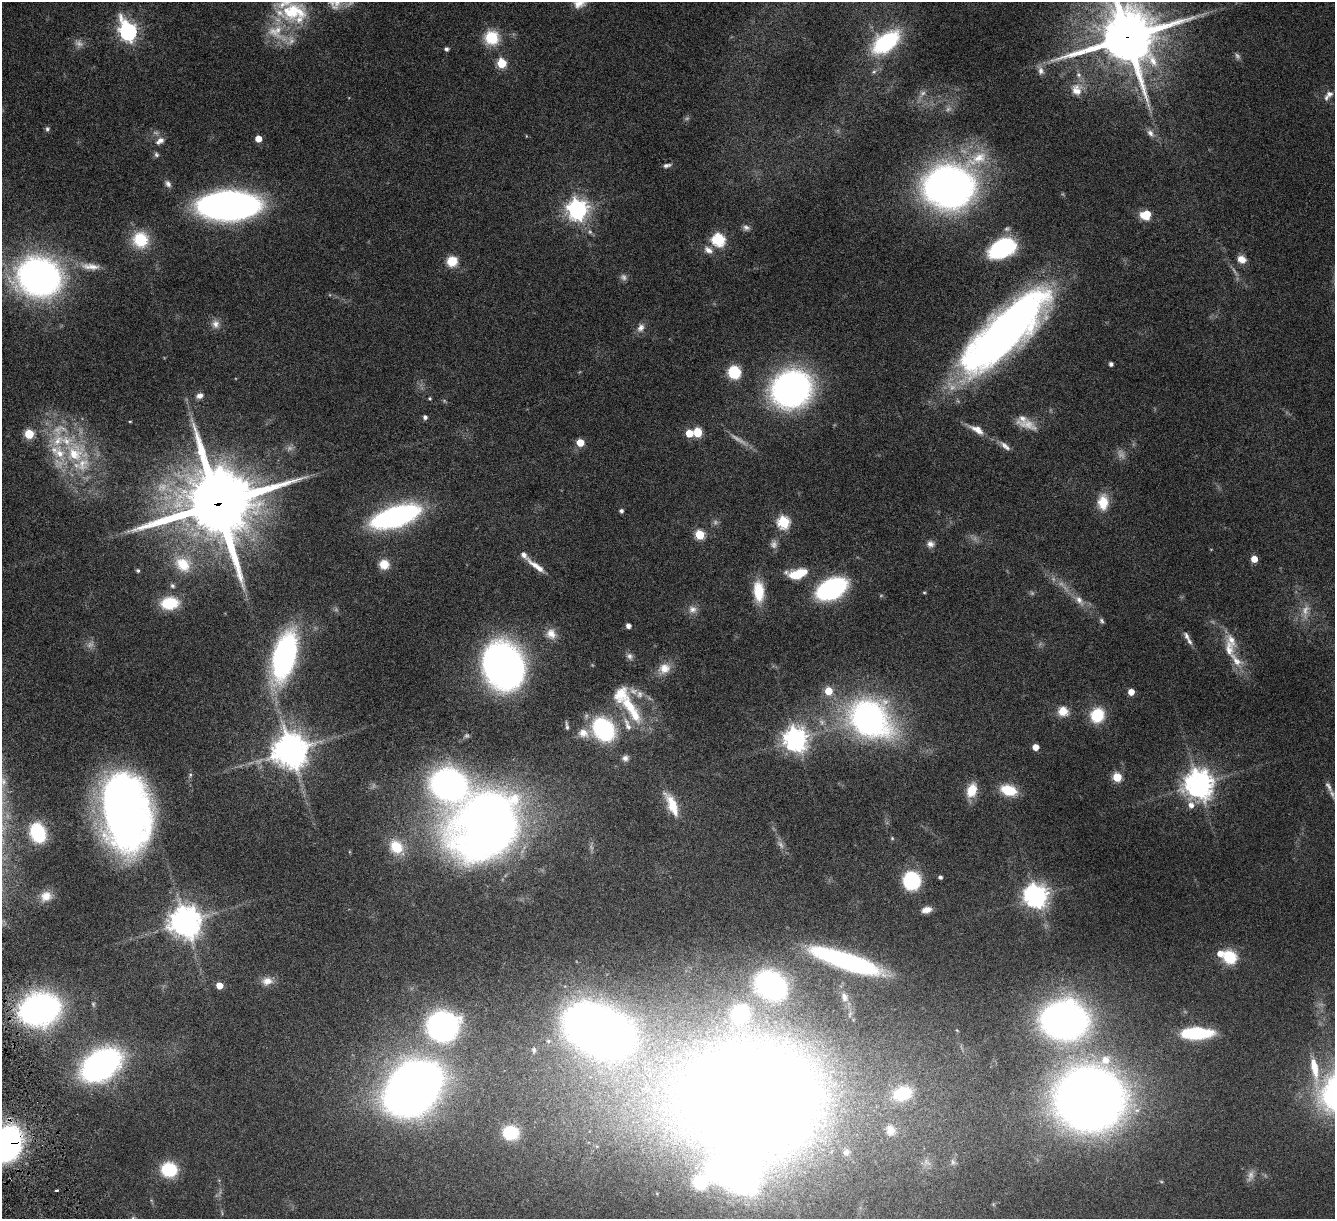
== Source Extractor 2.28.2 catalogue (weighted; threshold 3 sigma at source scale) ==
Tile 7 of 4 x 4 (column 3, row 2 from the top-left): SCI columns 2689-4021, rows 2596-3812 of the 5378 x 5312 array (HDU 1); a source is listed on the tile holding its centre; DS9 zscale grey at full resolution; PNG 1337 x 1221 px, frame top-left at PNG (2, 2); no overlay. Shown black and unused: <1% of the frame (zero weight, under 4 of 8 exposures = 1% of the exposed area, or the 3 px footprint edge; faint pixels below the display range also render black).
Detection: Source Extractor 2.28.2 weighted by HDU 2 'WHT'; one run over the whole footprint, this tile lists its part. Background 0.0526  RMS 0.0039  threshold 0.0158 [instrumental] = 3 sigma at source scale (4.09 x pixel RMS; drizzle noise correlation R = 1.36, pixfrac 0.8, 0.05/0.05 arcsec/px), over >= 5 px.
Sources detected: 196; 32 too faint to see at this stretch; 5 inside a brighter object's white glare — not listed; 20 inside a brighter listed object's ellipse — not listed separately; the other 139 listed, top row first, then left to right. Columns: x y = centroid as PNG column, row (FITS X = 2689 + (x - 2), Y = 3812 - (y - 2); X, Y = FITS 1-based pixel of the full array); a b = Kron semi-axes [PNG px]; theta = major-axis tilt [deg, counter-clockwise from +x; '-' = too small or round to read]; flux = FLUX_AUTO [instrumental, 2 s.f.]
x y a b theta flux
578 4 15 12 7 3.9
294 12 40 29 -12 24
128 31 9 7 -65 150
1127 37 20 20 - 2000
492 38 17 16 - 11
886 42 29 16 37 36
446 49 4 4 - 1.1
502 63 5 5 - 20
1041 71 12 8 -75 1.9
874 72 7 5 41 0.79
1077 90 16 15 - 4.7
1329 94 9 7 19 1.8
47 129 7 6 - 0.79
1150 133 13 8 -51 2
258 139 5 5 - 6
160 141 12 8 35 2.2
156 154 7 6 - 0.84
667 165 10 5 11 1.3
168 184 10 7 -54 1.4
949 186 31 26 10 320
228 206 38 18 3 260
577 209 8 7 - 230
1146 214 8 7 - 11
746 228 10 8 -25 1.5
140 240 18 18 - 14
719 240 6 6 - 47
1002 248 24 15 26 41
708 250 13 8 -34 2.5
1241 259 9 8 - 3.6
452 261 11 11 - 6.6
90 266 29 9 -6 5.4
39 277 31 27 -13 190
215 324 12 11 - 2.7
641 328 12 9 65 2.3
1004 332 96 30 44 250
1111 364 4 4 - 1.4
734 372 10 10 - 15
791 389 24 22 30 190
200 396 9 6 18 2
430 398 4 4 - 0.45
425 417 6 5 - 0.95
130 421 4 3 - 0.31
1027 424 28 10 -16 5
977 430 21 9 -29 3.9
698 432 6 5 - 15
689 433 5 5 - 8.8
29 434 5 5 - 19
580 442 5 5 - 9.2
1005 446 17 6 -40 2.1
75 452 48 37 -53 36
1103 502 20 13 88 7.8
218 504 26 25 - 3200
621 511 4 4 - 1.1
396 516 30 12 18 130
783 522 6 6 - 42
700 534 5 5 - 20
930 544 10 9 - 1.9
1254 559 5 5 - 6.5
183 564 22 17 -34 10
384 564 11 11 - 5.3
535 565 20 8 -31 3.4
138 570 4 4 - 0.75
797 574 21 10 12 12
172 586 7 6 - 0.78
832 589 20 12 26 90
759 591 22 11 -85 12
924 592 5 3 - 0.4
1079 600 18 9 -52 3.5
170 603 17 11 5 15
692 609 12 11 - 2.5
1101 621 7 5 -61 0.77
628 626 4 4 - 2
551 634 14 13 - 3.9
1190 642 12 6 -65 1.5
1229 649 28 13 -80 6.7
284 656 32 14 75 130
630 656 10 8 -48 1.5
503 666 28 24 -68 300
664 669 18 14 33 5.3
828 691 5 5 - 9.6
1131 692 5 5 - 4.8
629 706 26 15 -49 11
1063 711 13 12 - 4.9
1097 715 15 13 68 13
870 719 47 36 -34 110
627 725 22 8 -70 3.7
567 726 11 3 -83 0.96
604 729 18 14 -54 53
583 733 14 12 -27 4.1
795 739 8 8 - 350
1035 747 5 5 - 5.5
290 750 11 11 - 760
625 758 8 8 - 1.6
1117 777 5 5 - 20
3 781 13 10 -48 3.1
449 784 56 32 -76 190
1198 784 10 9 - 480
1329 787 18 6 -63 2.1
972 790 16 10 72 7.5
1008 790 17 11 -18 10
672 805 30 10 -65 8.9
1191 805 7 6 - 2.5
125 812 66 38 -82 270
492 832 48 24 35 330
38 833 17 13 -70 24
892 838 5 5 - 0.45
396 847 19 16 -51 11
940 877 4 4 - 0.98
912 881 13 12 - 34
46 896 16 13 29 5
1036 896 9 8 - 300
926 910 11 7 13 3.1
185 922 10 10 - 630
1230 957 15 13 -43 12
849 961 69 14 -18 78
267 981 15 11 8 3.3
219 985 5 5 - 5.7
771 985 17 14 -32 150
844 997 14 10 -71 2.6
93 1004 8 5 -75 0.72
40 1009 23 17 16 210
1064 1020 30 24 0 240
442 1026 19 18 - 130
598 1030 42 28 -28 550
1196 1033 29 10 1 26
534 1050 10 6 90 1.2
101 1065 26 18 32 150
1314 1068 29 8 -79 9
413 1088 35 26 45 610
902 1094 22 16 19 18
1090 1099 41 39 -2 620
753 1101 112 109 42 940
891 1130 13 11 -64 4.2
511 1133 15 13 -1 15
7 1144 19 14 73 200
953 1162 10 6 -88 1.3
169 1170 12 10 -12 23
57 1190 3 2 - 0.53
993 1204 6 4 -72 0.44
Overlapping masked pixels (flux is a lower limit): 3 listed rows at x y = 1127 37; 218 504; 7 1144
Isophote crosses this tile's border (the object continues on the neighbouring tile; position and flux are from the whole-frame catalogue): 5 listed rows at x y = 578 4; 1127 37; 3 781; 125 812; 7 1144